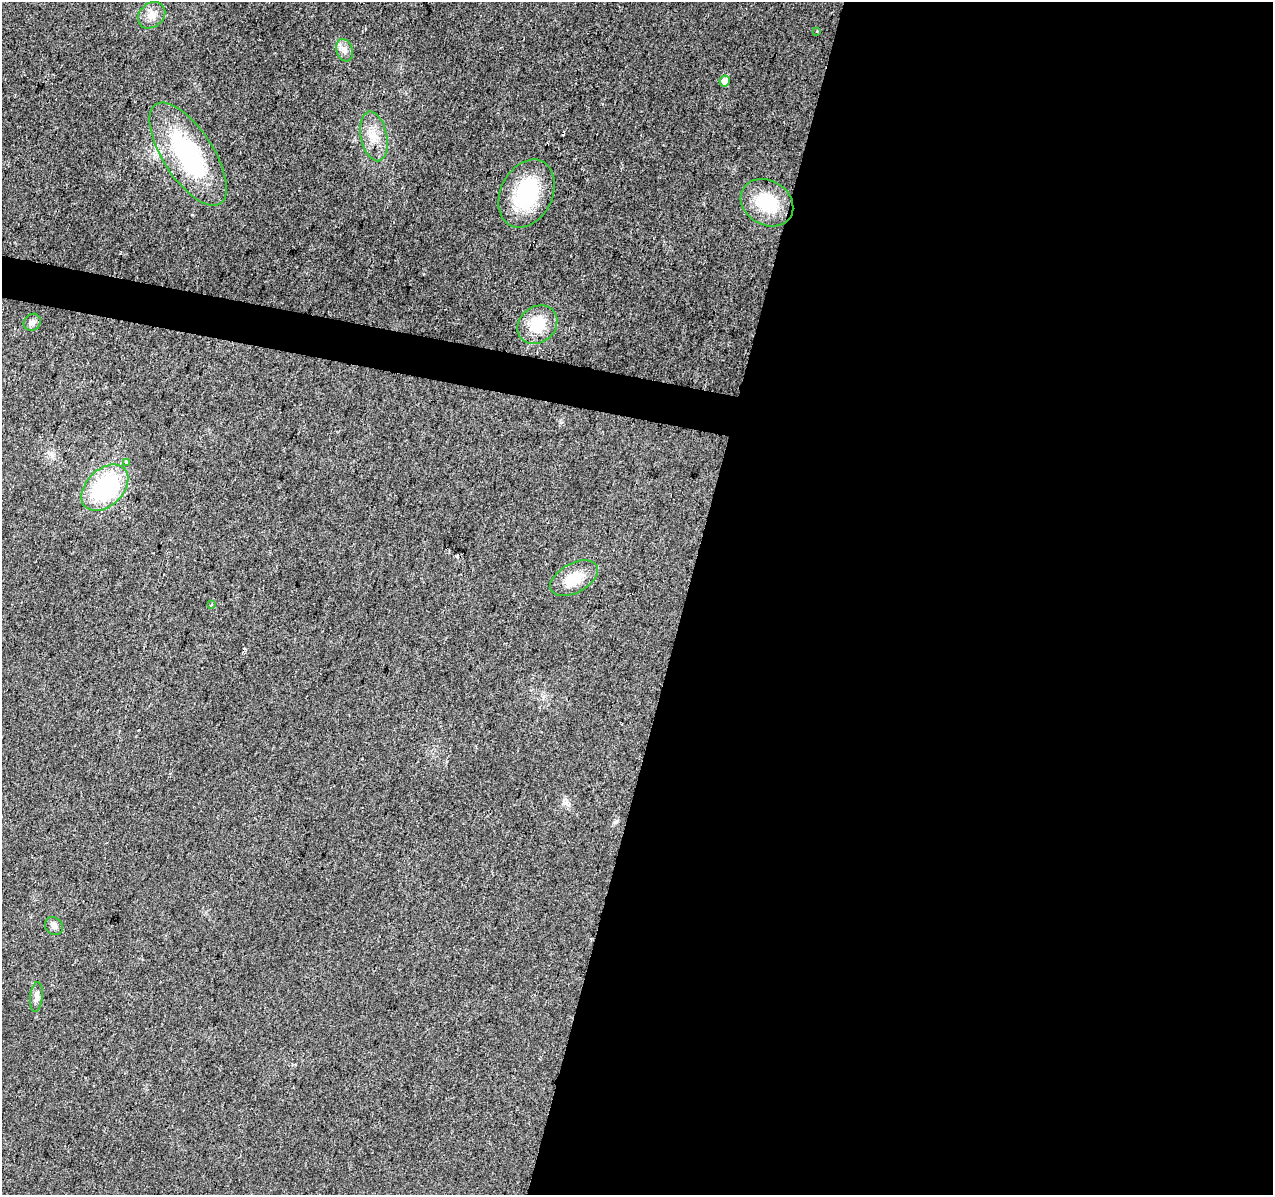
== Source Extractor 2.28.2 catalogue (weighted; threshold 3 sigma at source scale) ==
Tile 12 of 4 x 4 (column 4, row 3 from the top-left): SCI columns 3820-5090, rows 1477-2669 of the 5090 x 5277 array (HDU 1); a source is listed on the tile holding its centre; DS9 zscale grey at full resolution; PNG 1275 x 1197 px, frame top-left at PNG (2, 2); each listed source drawn as its Kron ellipse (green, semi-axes under 4 px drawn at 4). Shown black and unused: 48% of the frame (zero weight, under 2 of 3 exposures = <1% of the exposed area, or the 3 px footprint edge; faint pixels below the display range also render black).
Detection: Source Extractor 2.28.2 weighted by HDU 2 'WHT'; one run over the whole footprint, this tile lists its part. Background 0.0226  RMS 0.006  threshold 0.0272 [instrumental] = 3 sigma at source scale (4.5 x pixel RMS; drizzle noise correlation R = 1.50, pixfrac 1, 0.0396/0.0396 arcsec/px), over >= 5 px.
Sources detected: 19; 3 cosmic-ray / hot-pixel residue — neither listed nor drawn; the other 16 listed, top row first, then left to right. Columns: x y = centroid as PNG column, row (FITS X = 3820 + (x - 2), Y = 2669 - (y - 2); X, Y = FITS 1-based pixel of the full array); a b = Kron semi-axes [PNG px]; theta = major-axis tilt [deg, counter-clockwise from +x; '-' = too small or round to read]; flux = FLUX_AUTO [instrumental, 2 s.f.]
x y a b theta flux
152 15 15 12 40 5.9
817 31 3 3 - 0.48
345 50 11 8 -72 3.8
725 81 5 5 - 4.8
374 136 25 13 -78 11
188 154 59 25 -57 79
526 194 36 26 64 42
767 203 27 22 -32 25
32 322 9 8 - 2.3
537 325 21 18 39 18
126 463 3 3 - 2.4
105 488 27 18 44 60
574 578 26 14 28 15
212 604 3 3 - 0.96
54 926 10 8 -43 2.4
36 997 15 6 84 2.8
Unlisted compact peaks at least as high as the median listed source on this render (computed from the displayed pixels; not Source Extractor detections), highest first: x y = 566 803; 616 822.